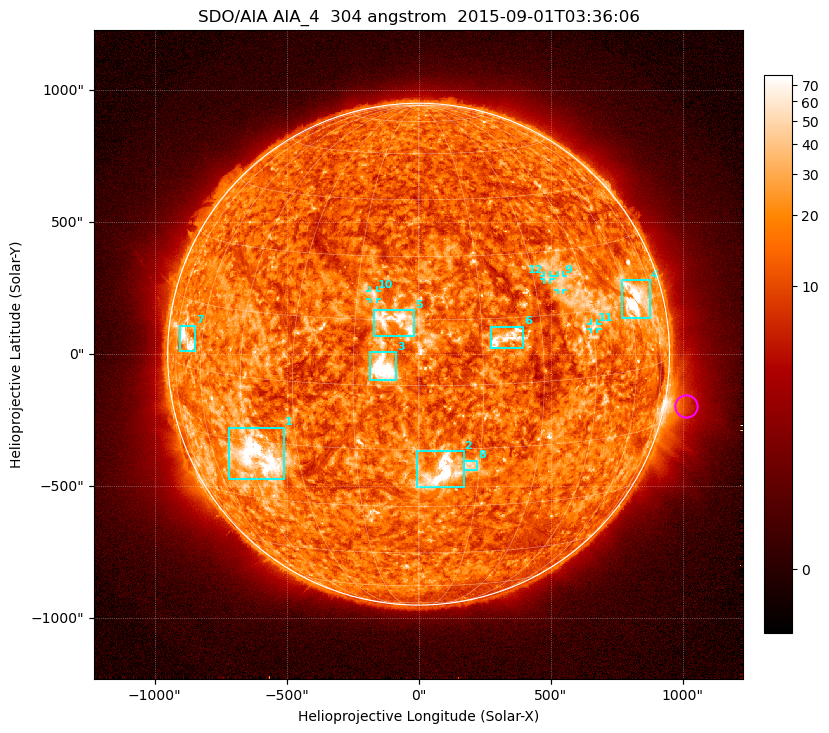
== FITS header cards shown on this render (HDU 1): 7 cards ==
TELESCOP= 'SDO/AIA'
INSTRUME= 'AIA_4'
WAVELNTH=                  304
WAVEUNIT= 'angstrom'
DATE-OBS= '2015-09-01T03:36:06.12'
CTYPE1  = 'HPLN-TAN'
CTYPE2  = 'HPLT-TAN'

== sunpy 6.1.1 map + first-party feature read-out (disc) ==
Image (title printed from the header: SDO/AIA AIA_4  304 angstrom  2015-09-01T03:36:06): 1024 x 1024 px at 2.4 arcsec/px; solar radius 951 arcsec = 396 px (full disc in frame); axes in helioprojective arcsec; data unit not stated in the header (colour bar unlabelled)
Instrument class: DISC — disc imager (sunpy class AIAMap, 304 A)
Bright regions (active regions / flare kernels): reference = the median radial profile (limb darkening/brightening removed); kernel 9 px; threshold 5 sigma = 26.4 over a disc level ~15.9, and >= 1.15x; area >= 12 px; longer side >= 10 px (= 24 arcsec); searched inside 0.97 R_sun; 12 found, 12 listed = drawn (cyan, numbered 1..; 4 of them under ~33 arcsec drawn as corner ticks so the feature stays visible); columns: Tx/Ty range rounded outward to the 5 arcsec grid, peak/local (2 s.f.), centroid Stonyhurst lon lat
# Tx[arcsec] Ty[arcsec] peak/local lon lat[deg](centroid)
1 -720..-510 -475..-275 7.8 -42 -19
2 -5..170 -505..-365 12 +6 -21
3 -185..-85 -95..10 8.6 -8 +4
4 770..875 135..280 12 +63 +16
5 -170..-15 70..165 4.1 -6 +15
6 270..395 20..105 5.5 +21 +10
7 -905..-845 10..110 5.3 -68 +6
8 170..225 -440..-400 3.5 +13 -19
9 525..550 245..300 3 +38 +22
10 -185..-155 205..240 3.8 -11 +21
11 650..680 95..115 3.2 +45 +11
12 475..500 280..300 3.1 +34 +24
Off-limb structures (1.02-1.3 R_sun): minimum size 162 px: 5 found; the strongest spans PA ~240..300 deg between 1.02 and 1.3 R_sun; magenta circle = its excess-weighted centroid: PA ~260 deg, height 1.08 R_sun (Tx ~1010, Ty ~-200 arcsec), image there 4.1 x the reference